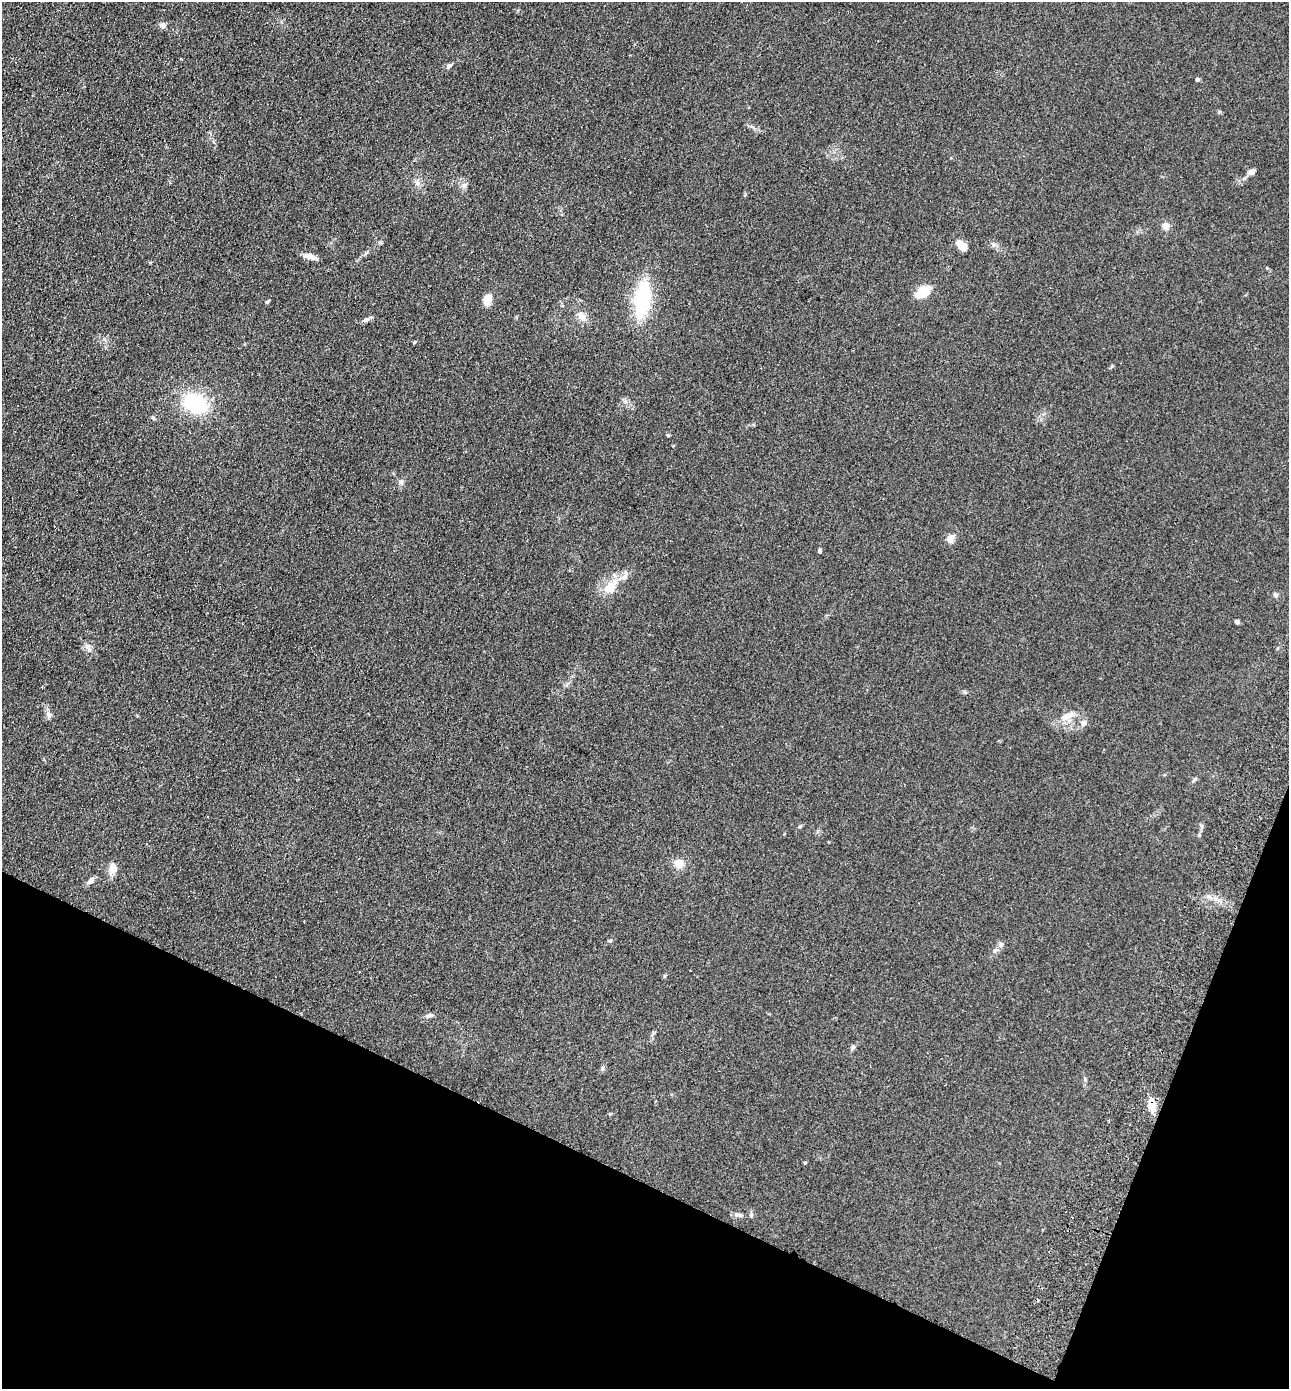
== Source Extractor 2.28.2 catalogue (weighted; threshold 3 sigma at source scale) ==
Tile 15 of 4 x 4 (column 3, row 4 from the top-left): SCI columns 2902-4188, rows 27-1413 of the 5671 x 5601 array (HDU 1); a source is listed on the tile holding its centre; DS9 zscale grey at full resolution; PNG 1291 x 1391 px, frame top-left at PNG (2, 2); no overlay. Shown black and unused: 19% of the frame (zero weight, under 2 of 3 exposures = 3% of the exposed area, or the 3 px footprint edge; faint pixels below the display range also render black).
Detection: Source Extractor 2.28.2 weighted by HDU 2 'WHT'; one run over the whole footprint, this tile lists its part. Background 0.12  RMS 0.011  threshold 0.0478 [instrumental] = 3 sigma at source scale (4.5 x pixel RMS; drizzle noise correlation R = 1.50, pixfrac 1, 0.05/0.05 arcsec/px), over >= 5 px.
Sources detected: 44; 1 cosmic-ray / hot-pixel residue — not listed; the other 43 listed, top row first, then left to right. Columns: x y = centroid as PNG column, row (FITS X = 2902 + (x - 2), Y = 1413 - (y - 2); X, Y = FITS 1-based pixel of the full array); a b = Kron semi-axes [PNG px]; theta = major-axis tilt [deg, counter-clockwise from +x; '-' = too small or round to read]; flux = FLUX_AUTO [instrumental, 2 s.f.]
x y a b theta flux
163 25 8 7 - 3.2
181 59 3 3 - 2
449 66 11 4 31 2.4
1197 79 4 4 - 2.2
1251 172 9 7 29 3.9
417 182 9 7 -57 3.9
464 185 7 4 18 2.2
1166 226 8 8 - 6.3
962 246 13 7 -51 12
310 256 16 6 -15 6.9
923 291 15 10 37 23
487 299 8 6 67 18
642 299 32 14 82 90
267 302 6 3 37 1.3
581 316 14 10 -55 7.7
366 320 8 6 18 3.2
415 342 5 4 - 1.2
195 403 21 16 -23 76
153 418 6 4 -42 1.5
401 482 9 5 -77 2.5
950 539 10 9 - 5.6
820 551 5 5 - 1.9
624 577 9 6 15 4.5
610 588 13 10 18 16
1275 595 7 5 -59 1.8
1237 621 5 4 - 2.8
88 647 7 4 -72 2.7
965 692 6 4 -44 1.3
49 715 8 8 - 3.6
1067 716 21 9 30 11
1083 723 9 7 75 4.1
800 826 6 4 2 1.1
1201 826 7 4 -70 1.6
679 864 12 10 0 9.8
113 869 13 9 79 10
90 881 11 6 47 3.9
1001 944 8 7 - 3.3
430 1015 11 5 17 3.1
853 1047 7 5 58 2.6
602 1068 7 5 70 2
1152 1105 16 8 -82 12
740 1215 9 5 -24 2.4
751 1215 6 4 49 1.6
Overlapping masked pixels (flux is a lower limit): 1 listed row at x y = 1152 1105
Unlisted compact peaks at least as high as the median listed source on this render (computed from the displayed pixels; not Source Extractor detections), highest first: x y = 610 941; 668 435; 664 976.